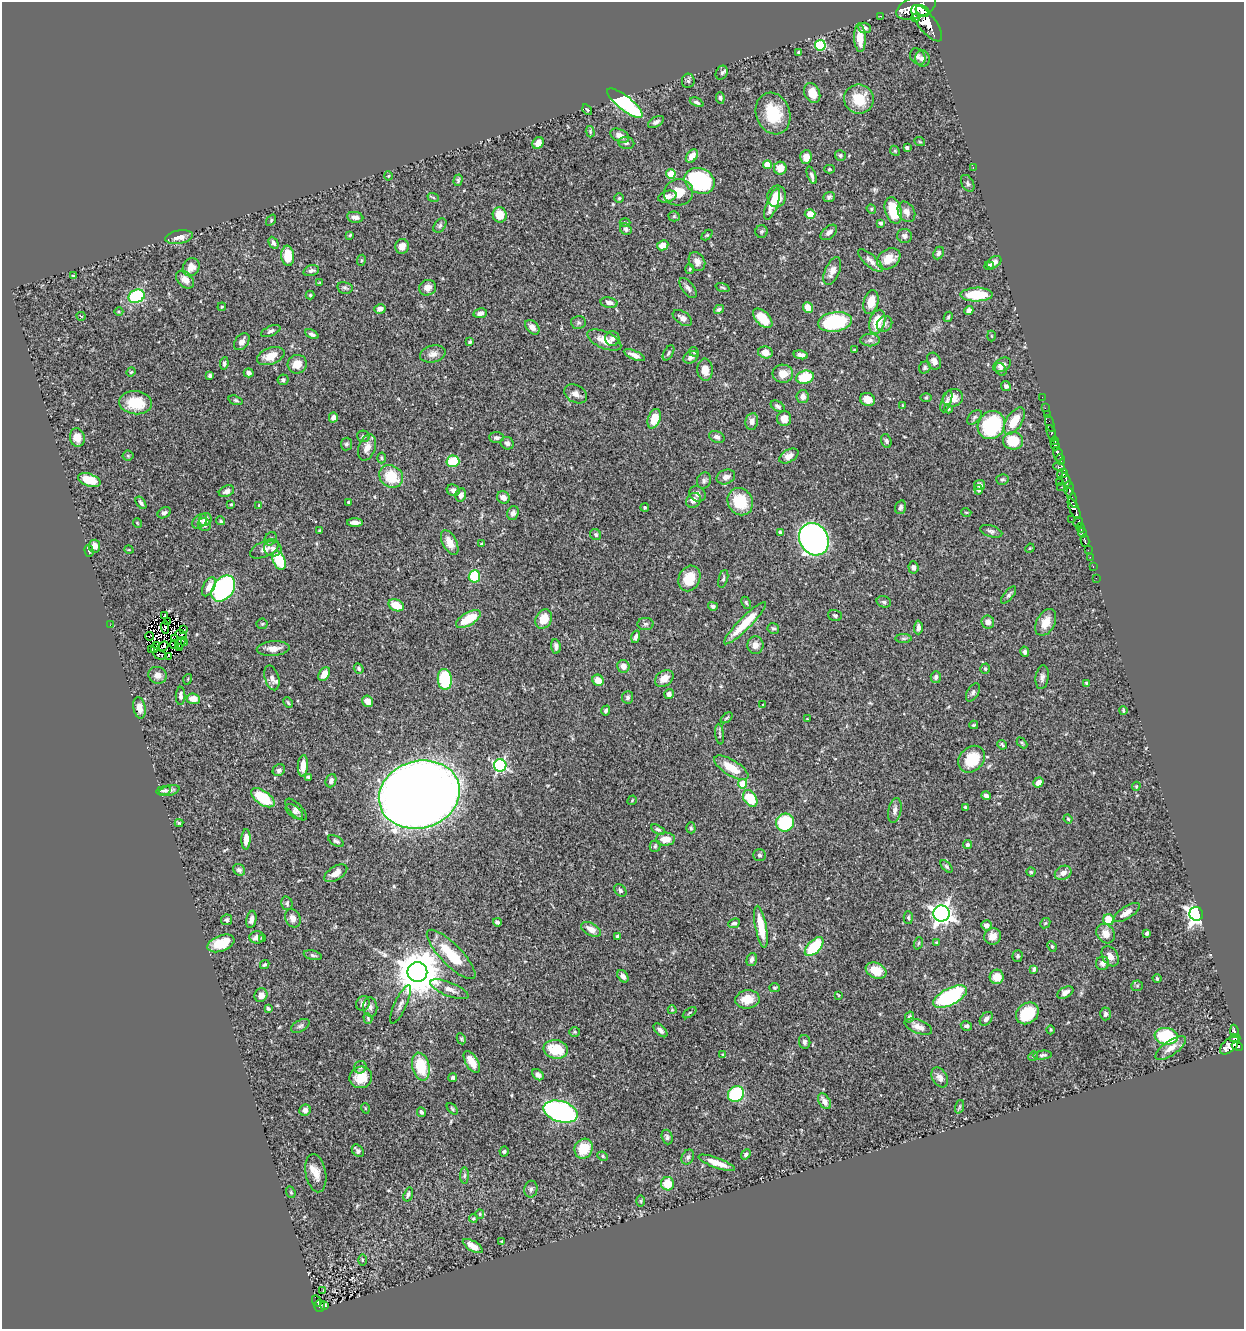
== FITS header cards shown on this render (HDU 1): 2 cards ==
NAXIS1  =                 1242
NAXIS2  =                 1327

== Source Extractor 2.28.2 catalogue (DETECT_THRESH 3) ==
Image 1242 x 1327 px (HDU 1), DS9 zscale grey, 1 PNG px = 1 image px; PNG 1246 x 1331 px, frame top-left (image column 1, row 1327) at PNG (2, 2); each listed source drawn as its Kron ellipse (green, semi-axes under 4 px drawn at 4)
Background 0.569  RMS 0.021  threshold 0.0633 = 3 sigma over >= 5 px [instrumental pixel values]
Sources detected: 474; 5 with non-positive FLUX_AUTO (blend fragments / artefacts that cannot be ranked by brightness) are neither listed nor drawn; the other 469 listed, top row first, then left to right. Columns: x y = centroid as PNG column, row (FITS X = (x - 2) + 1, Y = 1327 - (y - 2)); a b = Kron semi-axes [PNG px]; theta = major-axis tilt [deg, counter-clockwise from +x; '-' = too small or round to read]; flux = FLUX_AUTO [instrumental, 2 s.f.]
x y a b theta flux
916 7 21 10 20 4100
923 11 7 5 -28 920
880 16 2 2 - 6.2
915 18 4 3 - 240
927 23 22 8 -52 2500
865 28 6 5 - 3.5
860 38 14 5 -88 22
820 45 5 5 - 110
799 52 4 3 - 2.5
918 57 9 7 -54 4.2
923 59 8 7 - 5.3
722 73 7 5 63 2.7
688 81 7 6 - 3.2
812 93 10 7 -64 21
720 98 6 4 -81 2.6
859 99 15 14 - 38
697 102 7 4 -23 3.5
625 103 22 7 -38 230
587 110 6 3 -56 1.3
773 114 21 17 -70 47
656 122 9 5 29 4
590 132 6 4 -73 1.7
620 136 10 6 -25 9.8
920 142 5 3 - 1.3
538 143 6 5 - 9
626 143 8 6 -8 4.1
907 148 4 3 - 3.8
895 151 5 4 - 1.9
840 155 6 5 - 2.4
692 156 7 5 53 14
806 157 7 6 - 13
767 165 4 4 - 22
780 168 6 6 - 15
973 168 3 2 - 3.3
829 169 5 4 - 1.8
671 174 4 4 - 35
812 175 9 4 -70 3.9
388 176 4 4 - 1.4
458 180 6 4 72 2
700 181 15 12 -23 160
968 183 9 6 -61 3.7
679 192 14 13 - 25
777 196 11 9 82 21
433 197 6 3 -21 1.6
667 197 9 5 17 7.1
829 197 6 5 - 3.3
619 198 5 5 - 2
772 204 16 5 69 16
871 209 5 4 - 1.7
893 210 13 8 -73 52
906 212 11 8 -60 8.3
810 214 5 4 - 21
500 215 7 7 - 21
674 216 5 5 - 1.8
355 217 8 5 -7 6.6
271 220 6 3 55 1.5
625 223 5 3 - 1.5
881 223 4 4 - 2.8
440 226 8 5 51 3.2
626 229 6 5 - 4.6
761 231 6 6 - 2.5
829 232 9 6 41 6.5
350 235 4 2 - 1.3
707 235 6 4 44 1.7
905 236 7 7 - 5.6
179 237 14 6 9 10
273 243 6 4 -63 3.5
663 245 6 5 - 13
402 246 7 7 - 9.7
939 253 7 5 64 3.5
288 256 10 6 -84 27
889 259 12 9 33 20
361 260 5 3 - 1.6
697 261 10 7 -58 8.9
870 261 16 6 -41 7.3
994 262 8 5 33 7.9
989 266 5 4 - 2.8
191 267 9 8 - 12
690 269 5 4 - 1.7
311 271 8 5 15 3.9
832 271 15 7 67 9.9
73 276 3 3 - 1.3
185 280 10 7 -43 11
320 283 4 3 - 1.4
723 287 7 3 -19 1.7
345 288 8 6 -12 3.1
428 288 9 7 22 8.7
688 288 12 6 -52 5.2
310 295 4 4 - 1.7
977 295 16 7 1 58
137 296 8 6 23 140
871 302 12 7 76 21
609 303 8 5 -11 6.5
222 307 4 3 - 1.3
808 308 6 5 - 17
380 309 6 5 - 6.4
719 309 5 3 - 3
969 311 4 4 - 11
119 312 4 3 - 1.2
480 313 7 5 11 5
81 316 4 2 - 1.1
948 317 5 4 - 1.9
682 318 11 6 -34 6.4
763 318 12 6 -46 25
578 322 7 6 - 3
835 322 17 9 9 120
877 322 12 7 72 37
885 324 8 7 - 5.2
532 327 8 5 -47 7.3
271 331 10 5 24 3.9
312 334 7 4 -25 3.9
992 336 5 3 - 1.3
612 339 7 7 - 4.8
604 340 18 8 -23 19
870 340 10 6 0 4.6
242 342 9 6 52 7.7
470 342 4 4 - 2.1
854 350 3 3 - 1.5
694 352 5 4 - 1.8
765 352 7 6 - 11
668 353 8 4 59 2.8
433 354 13 8 14 8.5
634 355 11 4 -23 7.5
801 355 7 4 -10 6.7
271 356 14 8 20 22
691 357 8 5 28 6.2
934 361 9 6 -63 6.8
224 363 6 4 83 3
297 364 9 9 - 15
1002 365 9 6 29 7.7
925 368 6 5 - 2.6
1001 369 7 5 -54 3
705 370 11 7 -87 13
131 372 5 4 - 1.4
249 373 5 4 - 3.8
783 374 10 9 - 16
210 376 4 3 - 2.8
805 377 9 6 15 53
283 380 6 5 - 3.4
1006 386 5 4 - 4.1
576 394 12 8 -30 8.5
803 397 6 6 - 8.7
1042 397 2 2 - 12
926 398 5 3 - 1.5
953 398 10 8 18 16
867 399 7 6 - 11
236 400 7 4 -18 2.4
946 401 11 4 70 4.2
135 403 16 11 -6 43
903 405 3 2 - 1.6
778 406 7 5 -31 4
1045 408 2 2 - 9.9
948 409 4 4 - 1.9
1047 415 3 2 - 16
333 417 5 4 - 6.7
974 417 9 5 45 3
784 418 7 7 - 12
654 419 10 6 70 21
752 421 8 6 80 7.6
1014 421 15 7 57 28
1050 423 8 3 -72 32
991 425 14 13 - 110
1051 433 8 3 -73 65
363 436 6 5 - 2.7
717 437 8 5 -25 4.9
77 438 9 7 -80 17
497 438 7 5 -4 4.2
886 441 7 5 -72 2.8
1013 441 10 9 - 40
1054 441 4 3 - 180
507 443 7 6 - 4.9
346 444 6 5 - 3.3
1055 445 5 4 - 510
367 447 13 8 70 12
1058 454 7 4 -74 380
128 456 5 5 - 1.9
789 456 10 6 30 8.7
381 458 5 3 - 1.6
1060 460 5 3 - 220
453 461 6 5 - 47
1059 467 6 3 -20 150
1062 474 5 4 - 190
391 476 12 10 -37 39
726 477 9 7 21 8.1
1002 479 6 5 - 2.3
89 480 12 6 -19 26
1066 480 7 3 -70 330
704 481 8 7 - 3.8
1060 482 2 2 - 15
979 485 5 5 - 4.4
1061 487 4 2 - 62
1069 489 7 5 -90 230
453 490 6 5 - 4.7
979 490 5 4 - 3.6
226 491 8 5 25 5.7
697 494 8 7 - 6.5
461 495 7 5 75 6.2
503 497 6 6 - 9.9
1072 498 10 3 -71 210
694 500 8 6 39 8.7
348 502 3 3 - 2.1
740 502 14 12 -60 54
141 503 7 3 -54 3
231 504 3 3 - 1.4
259 506 4 3 - 1.8
645 507 4 4 - 1.8
901 507 7 5 76 3.8
1074 509 11 4 -65 940
966 512 5 3 - 1.2
164 513 7 5 30 4.2
513 513 7 5 70 4.9
1071 519 2 2 - 18
205 520 7 6 - 7.5
200 521 8 6 45 4.4
221 521 4 3 - 2
1078 522 5 4 - 360
137 523 5 3 - 1.2
355 523 8 3 -1 6.3
204 525 7 6 - 7
1081 528 5 3 - 240
320 531 3 3 - 1.9
991 531 11 5 -18 4.3
780 532 4 3 - 2.2
1082 533 5 3 - 280
596 535 6 5 - 2.6
271 539 7 5 58 3
814 539 17 14 -58 570
1085 541 6 3 -75 110
450 542 13 7 -62 14
482 544 3 3 - 1.6
94 546 6 5 - 11
1030 548 5 4 - 1.3
264 549 15 8 25 9.3
273 549 9 7 -19 7
129 550 5 3 - 1.1
1088 550 2 2 - 6.3
89 551 6 3 -73 2
1090 557 2 2 - 11
279 560 10 6 -67 48
913 567 6 5 - 5.4
1093 567 3 2 - 12
474 576 6 5 - 51
689 578 13 10 66 30
1096 578 2 2 - 5.1
723 579 9 4 75 3
209 587 10 5 62 12
223 588 14 10 53 320
1009 595 10 4 49 3.5
884 602 7 5 -17 3
746 603 6 4 -63 2
396 605 8 5 -23 24
713 606 5 4 - 3
835 615 7 5 -18 2.8
164 616 3 2 - 0.57
468 619 14 6 30 40
544 619 10 8 59 26
168 621 4 2 - 1.4
988 622 6 6 - 8.6
1046 622 14 9 62 19
745 623 29 6 45 45
262 624 5 5 - 2.1
645 624 8 6 -2 3.4
110 625 2 2 - 6.4
165 627 7 3 -84 0.37
918 627 7 4 87 5
773 628 6 5 - 2.7
184 630 4 2 - 3.3
181 634 6 3 -16 1.5
150 636 5 2 - 0.65
636 637 6 4 74 4.4
175 639 3 2 - 1.7
904 639 8 4 0 2.7
184 642 4 2 - 1.3
180 643 6 2 57 2.5
156 645 3 2 - 1
174 645 4 2 - 0.83
755 645 9 8 - 9.5
163 646 5 3 - 1.9
556 646 7 4 -84 5
180 648 4 3 - 1.1
273 648 16 7 4 12
155 649 4 2 - 0.52
151 650 4 3 - 2.3
1025 652 5 4 - 3.6
160 655 7 3 -15 0.41
169 656 3 2 - 2.7
623 666 6 6 - 8.9
359 669 5 4 - 2.1
985 669 5 5 - 2.6
324 674 7 5 58 15
158 675 9 8 - 9.7
936 677 6 5 - 3.9
1042 677 12 6 82 5.9
272 678 13 7 -74 7.4
664 678 10 7 36 14
188 679 5 3 - 1.3
445 679 10 7 -84 83
598 680 6 5 - 17
1086 683 4 3 - 2
973 692 10 6 59 4.4
669 694 5 4 - 5.8
181 696 9 5 88 5.8
628 697 6 5 - 3.1
193 699 6 5 - 19
368 701 6 5 - 12
288 703 5 3 - 1.6
763 705 3 3 - 1.3
139 708 11 6 -79 11
1123 710 4 3 - 1.6
606 711 5 3 - 3.6
727 718 7 4 38 2
807 719 3 2 - 1.1
974 725 4 3 - 1.7
720 734 10 3 -83 2.1
1022 743 6 3 -45 1.8
1002 745 5 3 - 2.5
972 759 15 11 46 50
500 765 6 6 - 230
303 766 11 5 86 14
731 768 19 8 -31 28
279 770 6 5 - 3.8
308 777 4 3 - 3.2
331 781 7 5 69 5
1038 783 5 4 - 12
742 784 4 4 - 36
1136 786 4 3 - 1.4
164 791 7 4 11 2.7
169 791 10 5 15 4.7
419 795 41 33 16 3700
986 796 4 3 - 4.3
263 798 13 7 -35 59
750 799 9 6 -57 45
632 800 5 3 - 1.2
966 807 4 3 - 2
296 810 14 6 -45 5.6
895 810 12 6 78 6.9
294 812 10 5 -38 4.8
1068 819 4 3 - 1.4
179 823 4 4 - 1.6
785 823 9 8 - 88
691 828 5 4 - 2.2
658 829 7 4 -31 2.8
246 839 10 4 89 11
665 839 9 6 2 14
336 841 8 4 -29 2.9
967 844 4 4 - 3.3
655 846 5 5 - 2.5
759 855 6 6 - 2.9
947 866 8 4 -49 2.4
239 870 6 5 - 3.6
1031 872 4 4 - 1.8
336 873 13 7 31 12
1063 873 9 6 25 9.4
620 890 7 5 -48 3.4
287 903 7 5 -76 2.7
941 913 8 8 - 890
1127 913 15 6 33 10
1196 914 7 6 - 630
293 918 9 7 -64 8.5
908 918 6 4 -87 2.1
251 919 9 5 79 6.2
226 920 5 5 - 3.1
1109 920 5 5 - 27
497 922 4 4 - 4
734 923 6 4 23 2.9
1045 923 6 4 43 1.8
986 925 5 5 - 9.2
761 927 21 5 -80 31
591 929 11 6 -29 12
1147 933 4 3 - 2.6
1106 934 10 8 -52 14
618 936 4 3 - 4.1
993 936 8 8 - 11
257 937 7 6 - 8
262 938 4 3 - 2.7
221 943 14 8 20 37
918 943 6 4 70 1.9
936 943 3 2 - 1.8
1052 946 5 4 - 2
814 947 12 6 45 67
451 954 33 10 -46 46
313 955 9 4 -13 3.2
1018 956 6 5 - 2.5
1110 956 11 7 -58 9
752 959 7 5 73 4.8
1102 963 6 6 - 5.6
265 965 5 4 - 2.5
1034 969 4 3 - 2.8
876 971 10 7 -22 24
417 972 10 10 - 5300
623 976 7 4 -53 5.5
997 977 7 7 - 17
1157 979 4 3 - 1.4
1137 986 6 5 - 2.3
775 988 5 4 - 1.8
449 989 20 7 -21 12
1065 993 9 5 29 6.5
261 995 7 6 - 8.4
838 995 3 2 - 1.1
950 997 18 8 27 170
747 999 12 9 7 24
363 1003 7 6 - 6.3
401 1004 21 6 65 7.1
370 1007 10 7 -83 5
268 1008 4 4 - 2.5
672 1010 4 4 - 1.4
690 1013 8 3 35 1.9
1027 1013 12 10 39 54
1105 1014 6 5 - 3.5
909 1017 5 4 - 4.2
368 1018 5 4 - 1.7
986 1019 8 5 51 5.3
300 1026 10 5 29 3.5
966 1026 6 4 -10 3.5
918 1027 14 6 -20 9.8
660 1030 8 5 -46 5
1051 1030 4 3 - 1.5
1234 1031 6 3 -79 140
575 1032 5 5 - 2
1166 1036 11 8 -8 100
1235 1038 5 3 - 140
461 1039 6 4 -62 1.8
805 1042 7 5 -81 4
1230 1045 11 6 44 560
1237 1046 6 4 -28 260
1171 1048 18 7 35 13
556 1049 12 9 -9 50
723 1055 4 3 - 1.8
1043 1055 9 4 4 3.1
1033 1056 5 4 - 1.6
472 1062 12 6 -59 20
360 1067 6 6 - 3.3
421 1067 14 8 -76 51
538 1075 6 4 -43 5.1
361 1077 11 10 - 25
940 1077 11 7 -59 6.6
453 1078 4 4 - 2.5
736 1094 8 7 - 120
824 1101 9 5 -56 9.5
959 1107 7 4 71 2.2
365 1108 5 3 - 1.2
452 1109 7 4 -46 2
305 1110 6 5 - 6.9
421 1112 5 3 - 2.8
561 1112 17 10 -16 360
667 1137 7 5 -73 3.5
584 1149 10 9 - 33
358 1151 7 5 -49 3.6
504 1152 5 4 - 2.3
746 1154 5 4 - 3.5
603 1156 5 4 - 1.9
688 1157 8 6 62 3.7
717 1163 19 5 -20 21
316 1173 19 10 -79 15
464 1176 8 4 89 2.5
668 1184 7 6 - 29
531 1189 8 6 78 4
291 1192 6 4 -68 2
408 1194 7 4 73 3.2
641 1201 5 3 - 1.5
480 1214 4 4 - 1.6
473 1219 4 4 - 1.8
502 1242 4 3 - 1.5
473 1246 11 5 -30 12
362 1260 5 3 - 1.4
323 1291 3 2 - 2
316 1301 6 3 -65 36
324 1305 3 2 - 16
320 1306 6 5 - 69
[5 non-positive-flux detections neither listed nor drawn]